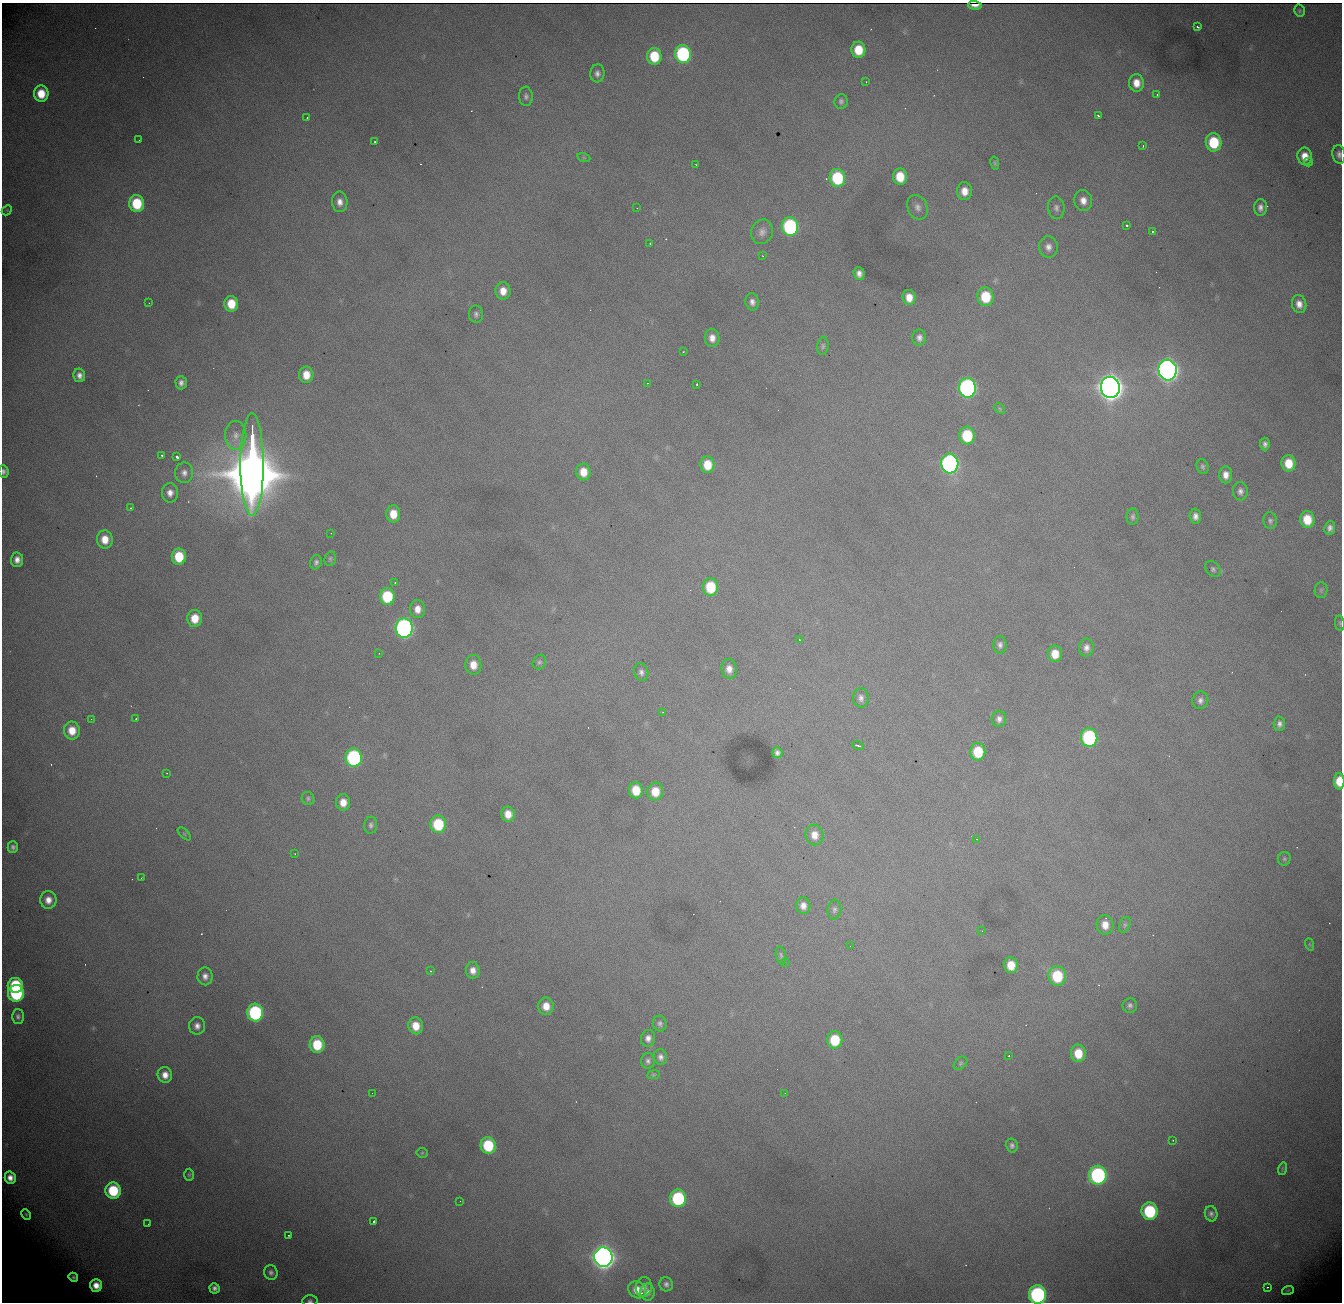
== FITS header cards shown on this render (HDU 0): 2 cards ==
NAXIS1  = 1340
NAXIS2  = 1300

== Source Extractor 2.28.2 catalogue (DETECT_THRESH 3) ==
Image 1340 x 1300 px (HDU 0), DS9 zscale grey, 1 PNG px = 1 image px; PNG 1344 x 1304 px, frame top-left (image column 1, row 1300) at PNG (2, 3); each listed source drawn as its Kron ellipse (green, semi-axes under 4 px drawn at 4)
Background 1790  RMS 22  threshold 65.1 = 3 sigma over >= 5 px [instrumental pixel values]
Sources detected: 207; all 207 listed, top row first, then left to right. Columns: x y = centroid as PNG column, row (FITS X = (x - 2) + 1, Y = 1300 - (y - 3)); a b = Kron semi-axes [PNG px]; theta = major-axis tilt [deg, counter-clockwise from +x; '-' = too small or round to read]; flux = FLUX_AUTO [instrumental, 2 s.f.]
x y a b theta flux
975 5 7 3 -2 1.4e+03
1299 11 6 5 - 2.3e+03
1198 27 3 2 - 2.7e+03
858 50 8 7 - 4.0e+04
683 54 9 8 - 2.2e+05
654 56 8 7 - 5.7e+04
597 73 9 7 84 6.6e+03
866 82 2 2 - 9.2e+02
1136 83 8 7 - 1.8e+04
41 94 8 7 - 3.5e+04
1157 94 4 3 - 1.0e+03
526 96 9 6 -87 4.9e+03
841 101 7 6 - 4.2e+03
1098 116 4 2 - 1.7e+03
307 117 3 2 - 1.8e+03
139 140 3 2 - 1.4e+03
375 142 3 2 - 3.5e+03
1214 142 9 8 - 7.0e+04
1143 146 4 3 - 1.3e+03
1339 154 9 6 -82 6.4e+03
1305 156 9 7 -81 1.9e+04
584 158 7 4 -18 2.2e+03
1308 162 4 4 - 2.0e+03
995 163 6 3 -77 2.2e+03
696 165 2 2 - 9.1e+02
900 177 8 7 - 3.7e+04
837 178 9 8 - 1.1e+05
964 191 9 7 -88 1.7e+04
1083 201 10 8 -79 1.4e+04
340 202 10 8 -85 1.1e+04
137 204 8 7 - 7.2e+04
918 207 13 10 -65 9.6e+03
1260 207 8 6 87 7.2e+03
637 208 2 2 - 5.9e+02
1056 208 11 8 -81 6.8e+03
7 210 6 4 47 1.9e+03
1127 225 3 3 - 4.4e+03
790 227 9 8 - 2.4e+05
1153 231 4 4 - 2.2e+03
762 232 12 10 66 1.0e+04
650 243 3 3 - 1.7e+03
1048 247 11 9 -84 1.0e+04
763 256 3 2 - 8.9e+02
859 273 6 5 - 7.9e+03
503 291 8 7 - 1.8e+04
909 297 7 6 - 1.8e+04
985 297 9 8 - 6.0e+04
752 302 9 6 -79 7.5e+03
149 303 2 2 - 6.4e+02
231 304 8 7 - 3.5e+04
1299 304 9 7 -75 1.2e+04
476 314 9 7 -88 5.1e+03
712 338 9 7 -87 1.2e+04
919 338 8 7 - 6.9e+03
823 346 9 5 83 3.6e+03
683 352 3 2 - 1.0e+03
1168 370 10 9 - 1.4e+06
79 375 7 5 -79 7.5e+03
306 375 8 7 - 2.3e+04
181 383 6 5 - 6.4e+03
648 383 2 2 - 1.1e+03
697 384 3 3 - 2.5e+03
1110 387 10 9 - 2.5e+06
967 388 10 8 -84 5.4e+05
1000 409 6 4 -46 2.0e+03
236 435 14 10 -90 1.5e+04
967 435 9 7 -85 7.6e+04
1265 444 6 5 - 5.6e+03
162 455 3 2 - 2.0e+03
177 457 3 3 - 8.5e+03
1288 463 8 7 - 3.1e+04
252 464 51 11 -90 2.0e+07
950 464 10 8 -85 5.6e+05
707 465 8 7 - 3.3e+04
1203 467 8 5 -71 3.8e+03
4 472 6 5 - 4.5e+03
583 472 8 7 - 2.3e+04
184 473 10 9 - 8.5e+03
1226 475 8 6 -88 1.2e+04
1240 491 9 7 -83 6.8e+03
170 493 9 8 - 1.1e+04
131 508 3 2 - 1.7e+03
393 514 8 7 - 2.6e+04
1195 516 7 5 -88 7.7e+03
1133 517 8 6 87 3.9e+03
1307 519 8 7 - 3.7e+04
1270 521 8 7 - 4.4e+03
1330 528 7 5 81 6.3e+03
331 533 2 2 - 6.9e+02
105 539 9 8 - 2.3e+04
179 557 8 7 - 5.2e+04
330 559 7 5 75 3.0e+03
17 560 7 6 - 9.9e+03
316 562 7 6 - 4.0e+03
1213 569 9 6 -47 4.1e+03
395 583 3 3 - 1.4e+03
710 587 9 7 -88 6.2e+04
1321 590 8 6 89 2.8e+03
387 597 8 7 - 8.4e+04
417 609 9 7 -87 1.5e+04
195 618 8 7 - 2.9e+04
1340 623 8 5 -82 2.6e+03
404 628 9 8 - 6.4e+05
799 640 3 2 - 1.2e+03
1000 645 8 6 -87 6.0e+03
1086 648 9 7 82 8.3e+03
379 653 3 2 - 2.1e+03
1055 654 8 7 - 2.4e+04
539 662 7 6 - 3.5e+03
473 665 10 8 -85 2.0e+04
729 669 10 7 -83 1.3e+04
641 672 9 7 -75 6.3e+03
861 698 9 8 - 7.1e+03
1200 700 9 8 - 7.2e+03
663 712 3 3 - 1.0e+03
136 718 3 2 - 1.8e+03
91 719 2 2 - 7.3e+02
999 719 8 7 - 7.0e+03
1279 724 7 5 88 6.3e+03
72 730 9 8 - 2.5e+04
1089 737 9 8 - 2.1e+05
858 746 5 2 - 3.1e+03
978 752 9 7 88 5.9e+04
777 753 5 5 - 5.3e+03
354 758 9 8 - 2.8e+05
167 773 2 2 - 7.3e+02
1339 781 8 5 89 3.1e+04
636 790 8 7 - 3.4e+04
655 791 9 8 - 3.0e+04
308 798 7 6 - 3.2e+03
343 802 8 7 - 1.9e+04
508 814 7 6 - 1.8e+04
438 824 9 8 - 8.5e+04
371 825 8 6 83 4.8e+03
184 834 8 3 -45 1.7e+03
814 835 10 9 - 1.6e+04
976 839 2 2 - 1.2e+03
13 847 6 5 - 4.6e+03
295 854 2 2 - 1.0e+03
1284 859 7 6 - 3.0e+03
141 878 3 2 - 8.1e+02
48 900 9 8 - 1.4e+04
803 906 8 7 - 1.1e+04
834 910 10 7 82 4.9e+03
1105 925 9 8 - 1.8e+04
1125 925 8 5 69 3.2e+03
982 931 2 2 - 6.8e+02
1309 944 6 4 -71 1.9e+03
850 946 2 2 - 2.1e+03
781 955 9 5 -78 3.1e+03
785 962 2 2 - 8.0e+02
1011 965 8 7 - 2.7e+04
473 970 8 7 - 1.2e+04
431 971 3 2 - 4.0e+03
205 976 9 7 -87 8.8e+03
1057 976 10 8 -83 7.5e+04
15 985 7 7 - 9.2e+04
16 993 8 8 - 1.6e+05
1130 1005 7 7 - 4.8e+03
546 1006 8 8 - 2.0e+04
255 1013 9 8 - 2.1e+05
18 1016 7 6 - 4.6e+03
660 1024 8 7 - 4.4e+03
197 1026 8 8 - 8.8e+03
416 1026 8 7 - 2.4e+04
648 1038 8 7 - 8.4e+03
835 1040 8 7 - 5.8e+04
317 1045 8 7 - 5.7e+04
1078 1053 9 7 -87 3.4e+04
1009 1056 3 2 - 1.4e+03
660 1057 8 6 -72 6.8e+03
648 1061 8 6 -89 5.1e+03
960 1063 8 5 43 3.0e+03
165 1075 8 7 - 1.4e+04
653 1075 6 4 6 2.1e+03
372 1093 3 2 - 1.4e+03
785 1093 2 2 - 1.2e+03
1173 1140 2 2 - 1.2e+03
488 1145 8 7 - 8.1e+04
1012 1145 7 5 -76 4.7e+03
422 1153 5 5 - 1.8e+03
1282 1169 6 4 73 1.9e+03
189 1175 6 5 - 2.3e+03
1098 1175 9 8 - 3.1e+05
10 1178 6 5 - 1.0e+04
113 1191 8 7 - 8.1e+04
678 1198 9 8 - 1.6e+05
460 1201 2 2 - 7.8e+02
1150 1211 9 8 - 1.2e+05
26 1214 5 3 - 2.1e+03
1211 1214 8 6 -76 5.3e+03
374 1221 4 3 - 2.8e+03
148 1224 2 2 - 8.1e+02
288 1235 2 2 - 1.2e+03
603 1257 10 9 - 1.7e+06
271 1273 7 6 - 5.1e+03
73 1277 5 4 - 3.7e+03
666 1284 7 6 - 4.9e+03
96 1285 6 6 - 1.5e+04
644 1287 10 8 80 7.3e+03
1267 1287 4 3 - 1.3e+03
214 1288 5 5 - 5.9e+03
637 1290 9 7 -34 1.7e+04
1288 1290 6 3 19 1.5e+03
647 1292 8 7 - 6.9e+03
1037 1295 9 8 - 3.5e+05
310 1301 7 5 4 3.7e+03
At the frame edge (FLAGS 8, measured only in part): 6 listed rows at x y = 1339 154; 4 472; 1340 623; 1339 781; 1037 1295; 310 1301